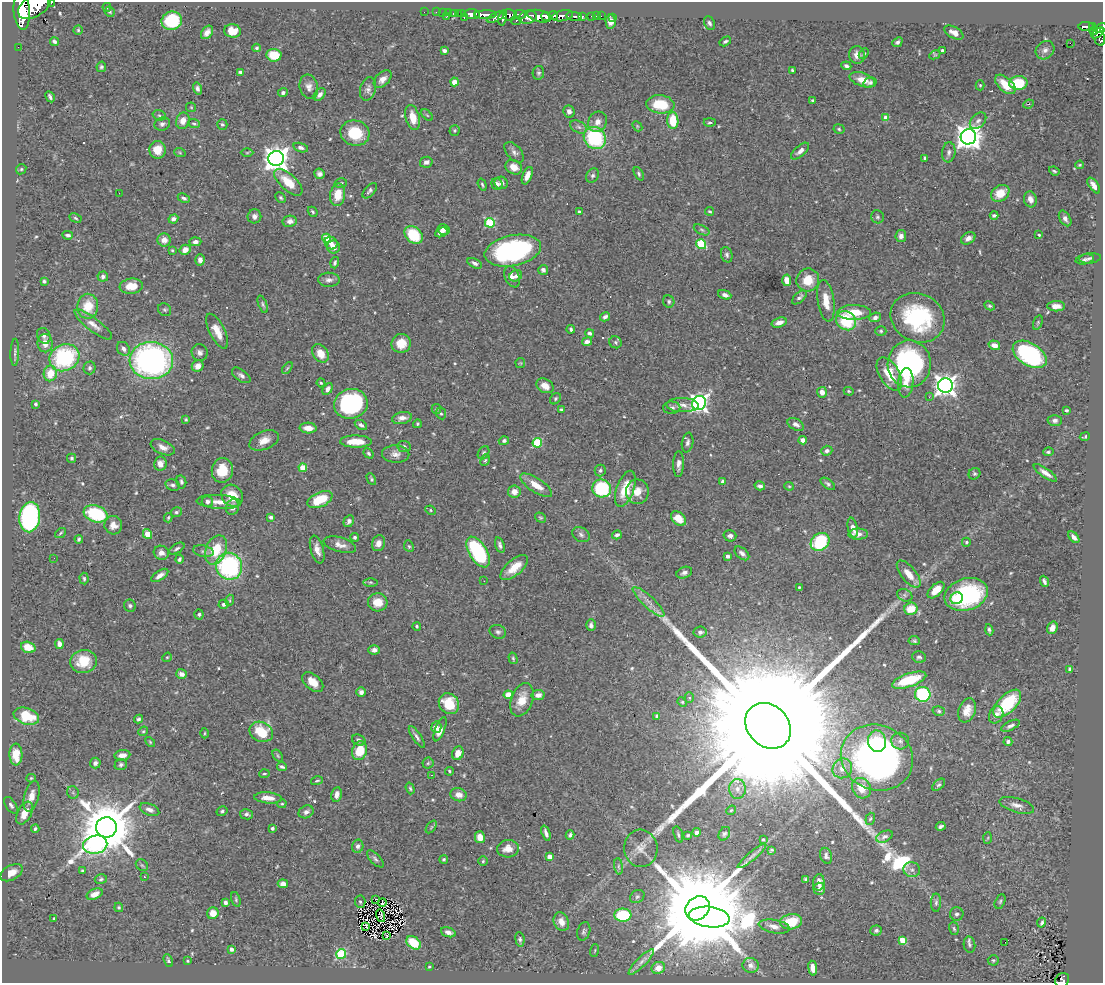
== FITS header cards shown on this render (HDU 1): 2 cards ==
NAXIS1  =                 1101
NAXIS2  =                  981

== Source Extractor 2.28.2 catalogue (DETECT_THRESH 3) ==
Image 1101 x 981 px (HDU 1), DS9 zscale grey, 1 PNG px = 1 image px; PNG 1105 x 985 px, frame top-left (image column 1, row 981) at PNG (2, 2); each listed source drawn as its Kron ellipse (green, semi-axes under 4 px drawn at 4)
Background 0.713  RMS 0.019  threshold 0.0585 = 3 sigma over >= 5 px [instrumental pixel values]
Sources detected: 573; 2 with non-positive FLUX_AUTO (blend fragments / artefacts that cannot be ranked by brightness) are neither listed nor drawn; of the other 571, the 500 brightest by FLUX_AUTO listed and drawn (71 fainter detections omitted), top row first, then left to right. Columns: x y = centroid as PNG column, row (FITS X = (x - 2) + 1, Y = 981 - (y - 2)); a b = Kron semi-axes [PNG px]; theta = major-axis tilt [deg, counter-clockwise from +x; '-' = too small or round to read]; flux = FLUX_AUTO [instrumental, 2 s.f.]
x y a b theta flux
51 3 3 2 - 79
34 6 18 10 32 5600
107 7 4 3 - 1.4
22 11 19 8 -86 5600
110 12 5 4 - 1.9
424 12 2 2 - 8.9
436 12 2 2 - 9
442 13 2 2 - 11
448 13 3 2 - 11
453 13 3 2 - 23
458 13 3 2 - 28
461 14 3 3 - 19
472 14 8 5 -2 1400
520 14 6 3 -4 420
485 15 11 3 0 1200
510 15 7 5 -8 600
553 15 5 3 - 350
539 16 12 6 -13 2100
562 16 10 5 11 1300
574 16 8 3 -7 250
592 16 3 3 - 33
596 16 2 2 - 7
601 16 2 2 - 8
446 17 3 2 - 61
496 17 10 4 24 530
528 17 9 6 11 1100
545 17 4 3 - 760
582 17 4 3 - 130
613 17 3 2 - 6.8
464 18 3 2 - 19
503 18 8 4 78 470
172 21 10 9 - 70
516 21 5 3 - 160
610 21 7 5 -87 8.5
709 23 7 5 -63 3.5
1086 27 8 4 -1 220
1092 27 4 3 - 160
1101 28 6 4 31 330
78 30 4 4 - 1.5
232 31 8 6 -10 18
1094 31 4 3 - 73
207 32 7 5 53 8
954 32 10 5 -30 8.6
1098 33 7 4 35 320
1099 37 9 5 -69 400
725 41 6 3 31 2.5
55 42 5 3 - 3
897 42 5 4 - 3.7
1070 43 2 2 - 300
18 47 2 2 - 6.6
257 48 4 3 - 1.9
942 50 3 3 - 2.1
1045 50 10 8 44 6.1
444 51 4 4 - 5
864 54 6 4 46 1.7
274 55 7 6 - 33
857 55 9 8 - 9.2
935 55 6 4 27 1.5
846 66 5 4 - 3.5
101 67 5 4 - 2.7
792 70 3 3 - 1.6
240 72 4 3 - 3.3
538 73 7 5 78 2.7
383 79 10 6 44 8.2
862 80 13 6 -19 16
454 82 4 4 - 17
870 82 6 5 - 3.2
1018 83 9 7 1 48
1005 84 12 6 -42 24
980 85 5 4 - 2.2
309 87 12 9 -74 7.7
197 89 6 4 -74 4.4
368 89 12 7 72 6
283 93 5 4 - 3.3
320 94 7 5 49 5.4
50 97 6 3 -61 2.9
812 100 3 3 - 1.5
660 104 14 9 -6 43
1028 104 5 4 - 2.4
191 107 5 5 - 1.5
569 111 6 5 - 5.9
159 115 7 5 -17 2.5
427 115 7 4 -45 2
413 117 13 7 -76 20
886 118 4 4 - 18
183 121 8 6 75 11
673 121 8 5 -89 35
978 121 10 6 47 4.7
598 122 11 9 61 9.5
710 122 6 4 0 2
162 124 8 6 19 4.3
194 124 6 4 -24 2.2
222 124 5 5 - 2.4
637 126 6 4 -48 1.7
579 127 9 5 -27 4.4
839 129 5 4 - 2
455 130 5 5 - 2.2
355 133 14 12 -15 48
968 137 8 7 - 1400
595 138 12 10 -47 110
301 148 7 4 -16 4.4
157 150 9 8 - 22
800 151 11 5 41 6.2
514 152 12 7 -49 5.7
949 152 10 6 82 4.7
180 153 6 3 -19 1.6
247 153 6 4 1 1.6
925 158 4 3 - 2.7
276 159 7 7 - 1300
426 162 6 5 - 5.1
1080 165 4 3 - 1.4
514 167 9 7 -27 13
21 169 5 4 - 1.8
1054 171 5 3 - 1.9
319 174 5 5 - 4.4
639 174 7 4 -63 2.7
527 176 9 4 68 9.4
593 176 8 6 57 3.4
288 182 18 8 -42 30
341 183 6 4 16 2.2
501 183 6 6 - 5.2
497 184 6 5 - 4.4
482 185 6 3 -71 2.2
1094 185 9 4 -55 7.6
370 191 9 5 49 3.2
119 193 2 2 - 23
1000 193 10 7 34 22
338 195 11 7 81 24
184 198 6 4 -25 3
281 198 6 4 -46 2.3
1030 199 8 6 -75 7.2
710 211 4 3 - 1.7
313 212 5 3 - 2
579 212 4 4 - 3.6
994 215 4 3 - 3.4
254 216 7 6 - 5.8
877 217 7 6 - 2.7
75 218 6 4 -28 2
1065 218 8 5 -59 5.3
173 219 5 4 - 5.2
290 221 7 5 11 7.3
490 223 5 5 - 83
443 229 6 5 - 8.1
702 230 8 4 -27 2.7
441 232 6 4 24 9
68 235 5 3 - 3.5
414 235 10 7 -46 51
1039 235 4 3 - 1.7
901 236 6 5 - 6.1
327 238 4 4 - 47
968 238 8 5 30 6.5
164 240 6 6 - 11
195 242 6 4 3 5.6
331 243 6 6 - 7.3
701 244 5 5 - 67
334 247 6 6 - 9.5
172 250 3 3 - 1.4
185 250 5 5 - 13
513 251 28 15 11 240
727 255 8 5 -73 3.5
1090 258 11 5 5 3.6
1085 259 9 4 11 3.9
200 260 6 5 - 6.8
335 263 6 4 74 2.6
475 263 8 4 -28 4.2
543 270 5 5 - 4.1
516 276 7 5 31 4.4
103 277 5 5 - 4.3
512 277 11 7 -66 7.6
329 280 11 7 -2 6.1
787 280 6 4 -86 13
808 280 11 11 - 25
44 281 3 3 - 2.4
131 286 11 7 6 18
725 295 7 4 -21 4.9
799 297 9 5 41 3.6
669 301 6 5 - 3
826 301 21 8 -81 18
263 304 9 4 -70 2.6
88 306 12 10 83 29
990 306 5 4 - 2
1056 306 9 5 0 9.2
165 310 7 6 - 2.6
854 312 17 7 -1 28
605 317 5 4 - 3.9
875 317 6 4 23 4.9
918 318 28 24 -27 140
846 321 10 9 - 63
779 322 8 4 17 8.4
1038 323 7 4 71 2
93 324 23 6 -37 11
571 329 4 3 - 2.8
217 331 19 7 -63 17
881 331 5 4 - 2.2
590 333 4 3 - 3.7
44 336 8 6 -64 3.8
587 342 5 3 - 4.5
616 342 6 5 - 2.6
45 343 9 7 -89 11
401 343 10 9 - 22
994 345 6 4 -18 9.8
123 349 7 6 - 4.9
15 352 13 4 88 3.7
200 353 8 8 - 5.1
320 353 10 7 -56 18
1030 354 19 11 -32 190
64 358 15 13 28 130
151 360 22 18 -3 400
520 363 5 5 - 1.4
909 364 23 21 88 250
198 366 6 5 - 11
90 368 6 6 - 3.1
287 368 7 3 53 1.8
50 373 8 6 78 23
889 374 18 10 -59 35
241 375 11 5 -36 4.7
321 383 4 4 - 1.6
906 383 15 7 84 15
945 385 7 7 - 920
545 386 9 6 -30 12
327 389 6 4 60 5.7
849 391 5 4 - 1.7
822 392 5 5 - 8.9
929 397 3 2 - 2.3
555 399 6 5 - 2.3
699 403 7 6 - 560
35 404 4 3 - 2.3
351 404 17 15 16 170
682 405 16 7 -1 9.3
672 408 8 6 2 4.4
436 409 5 4 - 1.8
561 410 4 4 - 1.8
1066 410 3 3 - 3.2
441 413 6 5 - 2.1
402 418 10 6 13 7.3
186 419 4 3 - 1.5
1055 420 7 5 2 4.1
417 424 4 4 - 2.4
796 424 9 5 -29 5.4
361 425 6 4 -30 4.2
308 428 8 5 -4 13
1085 437 5 3 - 1.9
264 440 15 9 23 14
803 440 4 4 - 6
504 441 5 4 - 2.9
356 442 16 6 -1 23
688 442 10 5 80 4.1
537 443 5 4 - 78
404 446 6 5 - 3.1
163 447 13 7 -24 8.5
827 451 5 5 - 3.6
1048 452 5 4 - 2.2
369 453 5 4 - 2.3
484 453 7 5 58 2.6
396 454 14 8 -2 8.6
72 458 4 4 - 2.2
485 460 6 4 66 1.9
160 464 7 6 - 11
679 464 13 5 88 6.4
303 468 4 4 - 29
222 470 12 10 81 28
600 470 6 5 - 2.7
1045 473 14 4 -35 9.1
974 474 6 5 - 2.5
371 479 6 4 -62 2
181 482 7 5 -77 3.1
723 482 4 4 - 7.5
828 484 8 4 -37 3.1
173 485 7 5 -20 3.8
536 485 18 7 -33 18
760 486 5 4 - 4.8
789 486 4 4 - 1.5
602 488 9 9 - 88
625 489 19 8 70 31
514 492 6 6 - 9.9
637 492 12 11 - 17
232 496 12 10 -48 24
320 500 13 7 23 39
207 501 5 5 - 5.3
219 502 22 7 -4 15
232 507 8 6 72 8.2
431 510 5 4 - 1.8
176 512 6 4 16 2.4
96 514 12 8 -19 110
30 517 15 10 82 240
271 517 4 3 - 3.2
168 518 4 3 - 1.5
540 518 6 4 -35 1.8
678 519 8 6 -42 22
349 521 6 5 - 4.2
113 525 9 9 - 11
853 528 10 5 -78 9
61 533 6 4 38 1.7
147 534 5 4 - 25
858 534 10 5 1 9
581 535 9 7 -28 4.3
617 535 5 4 - 3.6
730 536 6 5 - 4.9
355 537 4 4 - 2.5
1074 537 7 4 -49 6.6
79 539 4 3 - 2.7
820 542 10 8 40 89
966 542 4 4 - 1.9
378 543 8 6 70 7.9
340 545 17 7 -16 9
500 545 8 4 -72 4.3
409 546 6 4 -67 2.1
177 548 8 4 32 2.7
317 549 14 6 -74 10
216 550 15 10 66 36
203 551 10 5 -12 3.9
478 552 17 8 -58 120
161 553 8 7 - 7.6
742 553 8 5 -41 5.6
727 556 3 3 - 5.6
54 558 2 2 - 1.6
179 559 4 3 - 2.7
229 566 14 13 - 170
514 567 17 7 40 23
684 573 8 5 22 4.3
909 574 16 7 -51 17
160 575 10 4 34 7
84 578 6 4 -86 2
484 581 2 2 - 3.1
1044 581 6 3 -68 3.5
370 582 7 3 0 1.9
799 587 3 3 - 1.5
936 590 10 5 43 20
966 594 22 16 18 160
905 595 8 6 -22 3.5
957 598 6 5 - 13
230 600 5 3 - 1.6
378 602 10 9 - 20
648 602 21 6 -43 11
224 604 5 4 - 3.5
130 606 6 5 - 2.9
911 609 6 6 - 27
199 614 5 4 - 2.3
591 625 6 4 89 4.1
417 626 4 3 - 1.7
1052 628 6 5 - 7
989 630 5 3 - 2.4
498 632 8 6 -22 3.8
700 632 6 5 - 4
914 641 5 4 - 2.3
59 644 5 4 - 5.8
28 647 7 5 -16 14
374 650 6 4 3 5.1
167 657 5 4 - 1.6
919 657 7 5 -13 3.5
513 658 6 4 -73 2
83 661 13 11 6 31
1070 669 4 4 - 3.2
181 674 5 5 - 6.3
909 680 18 6 18 51
313 682 12 7 -39 15
361 692 5 4 - 5.6
923 694 8 7 - 140
508 695 4 4 - 19
538 695 6 5 - 7.6
689 698 5 4 - 2.5
522 700 17 11 69 21
682 702 5 4 - 1.5
449 704 11 9 -52 37
1007 704 17 9 45 66
967 710 12 8 70 14
939 711 6 4 -17 2.3
996 715 9 6 64 6.1
26 716 13 8 -17 43
657 716 4 3 - 2.9
139 719 4 4 - 2.4
768 726 25 20 -45 190000
1010 726 10 4 26 4.4
436 727 5 5 - 12
440 729 13 4 68 9.8
143 731 5 4 - 1.7
261 732 12 9 -25 44
205 733 5 3 - 1.4
417 737 13 4 -56 4.3
359 740 7 5 -27 3.6
877 741 11 9 -78 37
900 741 9 8 - 5.2
150 742 6 3 -46 1.5
1008 742 4 4 - 3.8
360 751 9 7 72 34
458 753 7 5 67 12
16 755 11 6 -87 28
122 755 8 5 6 9
278 756 7 3 -55 1.6
877 758 36 32 -22 570
95 763 5 5 - 4.5
428 763 5 5 - 2
121 765 6 5 - 3
282 767 5 3 - 2.7
842 768 10 9 - 10
449 771 4 3 - 1.9
264 774 5 3 - 1.6
431 775 3 2 - 5.3
31 778 5 4 - 1.8
317 781 6 3 17 1.8
939 785 7 4 42 2.6
410 788 6 4 -72 1.9
861 788 11 9 -56 21
737 789 10 8 -89 8
73 792 6 5 - 2.6
337 794 7 5 81 7.1
459 795 8 6 -17 10
31 796 16 7 75 12
268 798 14 5 -5 14
282 804 5 4 - 1.7
11 805 9 5 -56 3.6
1017 805 18 7 -16 8.9
149 810 10 5 -22 6.9
731 810 5 4 - 1.4
222 811 6 4 33 2.5
306 812 8 6 26 5.5
25 813 12 6 63 16
247 814 6 5 - 3.7
870 819 6 4 70 2.2
941 826 5 3 - 2.9
106 827 10 10 - 9700
431 827 7 4 53 1.7
272 828 4 4 - 3.3
35 829 4 3 - 2.5
697 832 4 4 - 4.9
546 833 8 3 -69 4.5
724 834 7 5 60 2.7
570 835 4 4 - 3.1
678 835 8 3 -72 2.3
688 835 3 3 - 2.1
480 837 6 5 - 13
884 837 9 5 25 4.4
988 838 6 4 87 1.5
763 840 3 3 - 2.2
95 845 12 9 11 290
358 846 7 5 76 4.4
641 848 19 16 -84 15
508 849 11 8 3 14
771 850 4 3 - 2
752 856 18 4 40 5.4
826 856 8 6 -72 4
549 857 4 4 - 14
375 859 11 5 -46 3.6
444 859 4 4 - 1.9
483 861 5 4 - 1.8
142 865 7 5 -43 2.4
619 866 8 4 -81 2.9
912 870 8 7 - 5.1
82 871 4 3 - 1.5
11 873 12 7 29 12
144 877 3 2 - 2.2
101 879 6 4 14 2.2
806 879 4 3 - 2.4
819 882 8 5 84 6.8
283 884 5 4 - 8.5
819 889 6 6 - 5
95 894 8 5 23 11
637 897 8 6 37 2.9
236 899 8 4 -73 2.2
376 899 3 2 - 1.4
1000 901 7 5 64 2.5
360 902 6 5 - 1.5
225 903 4 3 - 3.9
382 903 4 3 - 2.3
936 903 9 5 89 3.5
119 907 5 4 - 1.8
697 908 13 11 45 38000
213 913 6 6 - 13
957 914 7 6 - 3.6
623 915 8 6 3 70
381 916 6 2 -75 1.7
709 917 20 10 -7 7900
53 919 3 3 - 2.1
561 922 10 7 -67 14
791 922 11 7 10 34
1041 922 5 2 - 2.7
366 926 3 2 - 1.6
774 926 15 6 -10 9.3
954 929 6 4 -71 2.1
876 930 6 5 - 3.1
584 931 9 6 73 3.6
448 932 8 4 -18 5.2
386 935 3 2 - 1.4
520 939 7 4 -82 2.5
902 940 4 4 - 35
1005 942 2 2 - 1.8
414 943 8 5 -39 41
969 945 8 5 -78 3.2
232 949 3 3 - 5.1
595 950 6 3 71 1.5
341 954 5 5 - 92
168 960 6 4 -69 2.3
993 960 5 5 - 2.1
188 961 3 3 - 1.4
641 962 17 5 45 7.7
751 965 8 7 - 7.3
429 967 3 2 - 1.4
658 968 7 6 - 10
813 968 7 4 -82 11
1062 980 7 6 - 140
At the frame edge (FLAGS 8, measured only in part): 5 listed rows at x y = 51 3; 34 6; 22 11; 1101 28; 1062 980
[71 fainter detections neither listed nor drawn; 2 non-positive-flux detections neither listed nor drawn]